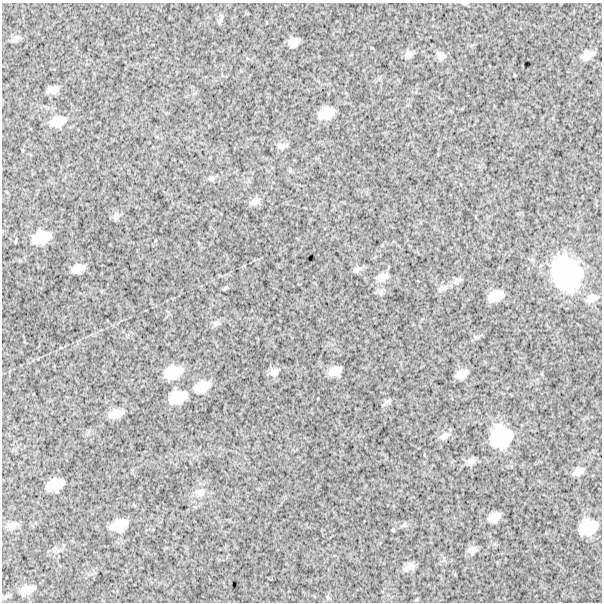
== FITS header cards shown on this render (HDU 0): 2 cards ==
NAXIS1  =                  600
NAXIS2  =                  600

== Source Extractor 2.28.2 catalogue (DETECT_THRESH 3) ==
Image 600 x 600 px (HDU 0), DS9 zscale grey, 1 PNG px = 1 image px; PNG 604 x 604 px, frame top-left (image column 1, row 600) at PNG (2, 3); no overlay
Background 1830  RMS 240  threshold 732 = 3 sigma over >= 5 px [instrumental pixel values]
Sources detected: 45; all 45 listed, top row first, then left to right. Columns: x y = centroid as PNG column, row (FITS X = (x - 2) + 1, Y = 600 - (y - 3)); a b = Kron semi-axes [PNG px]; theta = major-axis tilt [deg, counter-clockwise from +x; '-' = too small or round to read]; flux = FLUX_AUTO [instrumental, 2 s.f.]
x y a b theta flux
221 19 13 4 67 4.2e+04
15 39 12 7 42 5.6e+04
294 42 9 7 22 1.2e+05
409 54 13 7 5 6.1e+04
587 55 12 8 25 1.3e+05
441 56 11 10 - 7.4e+04
514 75 4 2 - 1.2e+04
52 90 13 7 8 9.6e+04
326 113 14 9 18 2.6e+05
58 121 17 11 18 2.3e+05
282 146 14 8 10 7.1e+04
211 178 7 6 - 3.8e+04
255 202 15 7 17 7.6e+04
41 237 15 10 19 3.3e+05
16 240 6 2 72 1.9e+04
78 268 11 6 19 1.3e+05
357 270 10 6 39 5.0e+04
567 274 36 30 -67 1.7e+06
382 277 15 9 20 1.2e+05
457 281 10 7 26 6.3e+04
225 288 9 4 41 2.8e+04
495 296 13 9 22 2.4e+05
592 298 14 9 24 1.1e+05
334 371 12 8 17 1.5e+05
173 372 16 11 14 3.3e+05
274 372 13 9 39 8.8e+04
461 374 11 6 24 1.3e+05
202 387 16 10 21 2.5e+05
178 397 16 10 21 3.3e+05
116 414 15 8 16 1.6e+05
444 436 15 8 31 8.2e+04
501 437 22 20 39 8.0e+05
471 462 11 8 29 7.2e+04
578 471 10 7 30 9.7e+04
55 485 15 9 23 2.7e+05
200 492 15 10 1 1.2e+05
494 517 11 7 28 1.5e+05
12 525 16 7 28 8.5e+04
119 525 14 9 22 2.7e+05
588 527 16 13 23 4.4e+05
393 530 3 2 - 1.7e+04
473 551 13 10 66 7.8e+04
410 567 9 5 25 9.7e+04
27 590 16 9 17 1.3e+05
328 597 6 5 - 2.5e+04